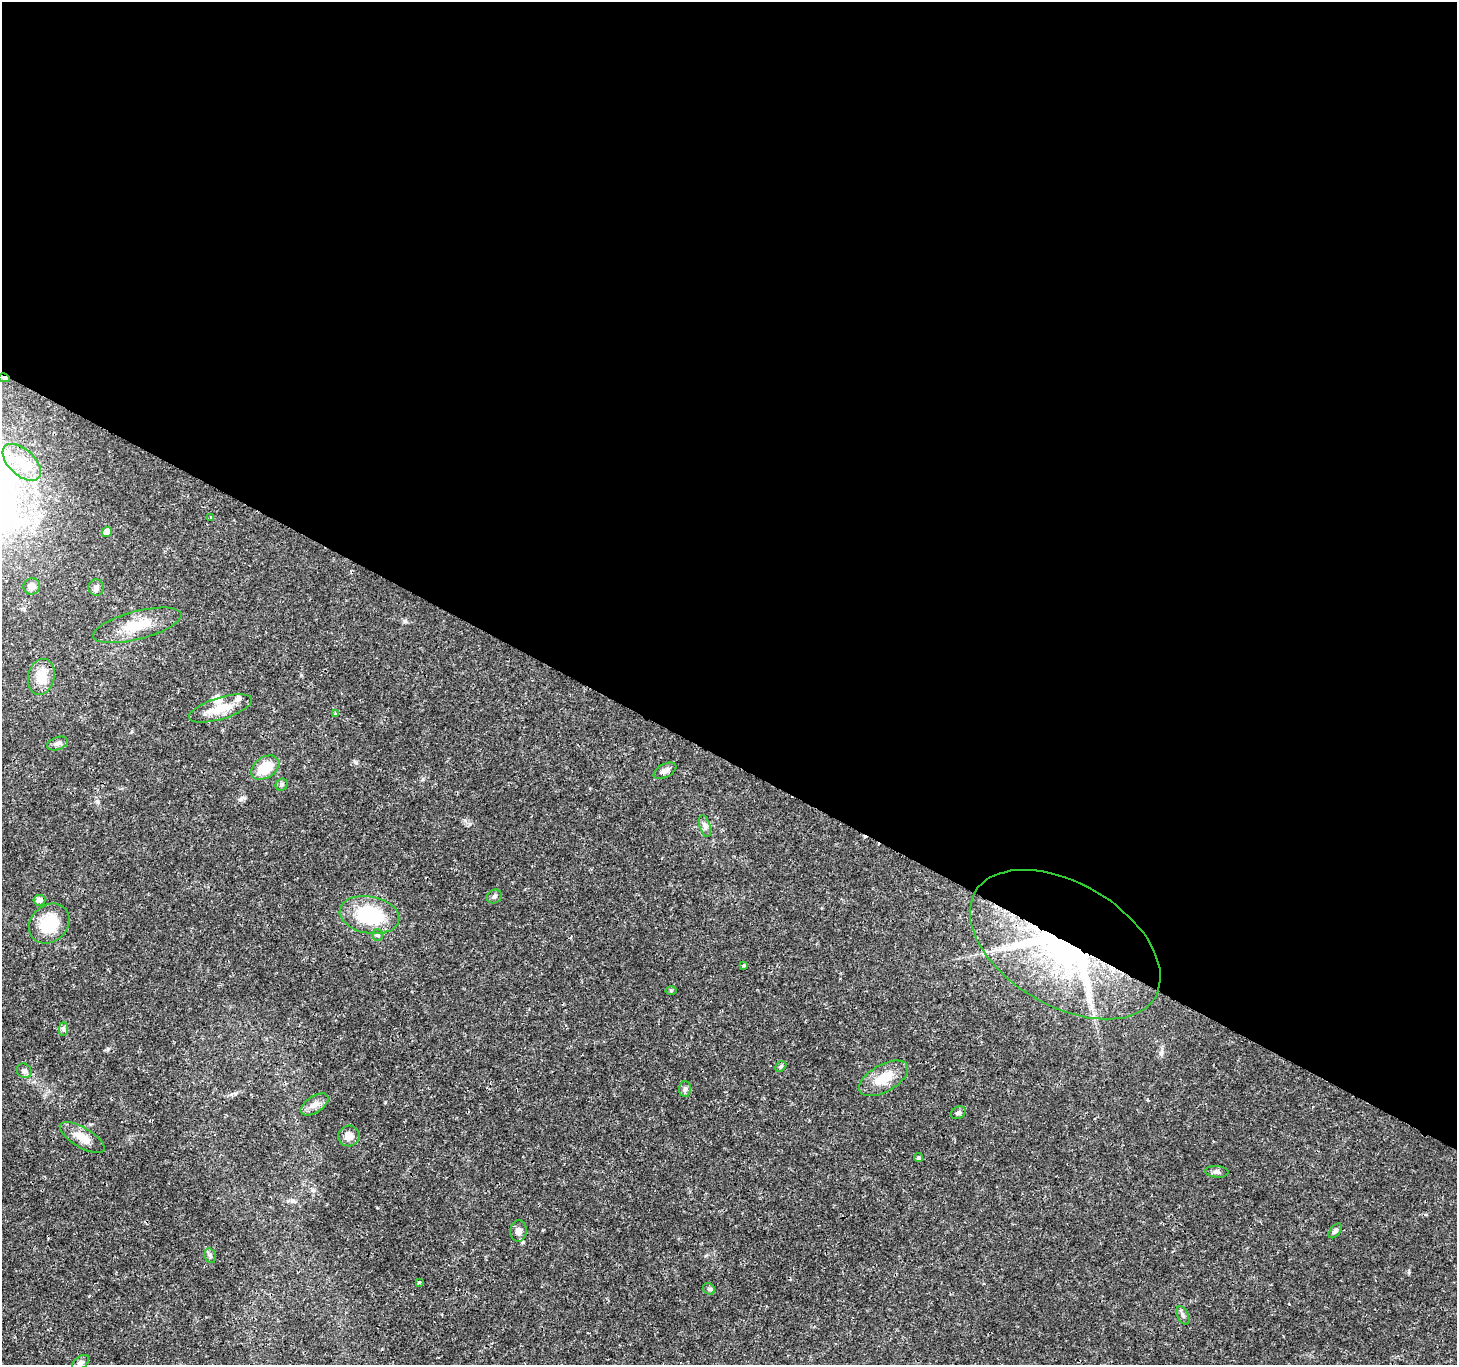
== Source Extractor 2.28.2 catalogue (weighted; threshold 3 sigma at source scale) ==
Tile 3 of 4 x 4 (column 3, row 1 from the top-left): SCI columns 2916-4370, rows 4289-5651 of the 5835 x 5916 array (HDU 1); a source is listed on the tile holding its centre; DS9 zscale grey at full resolution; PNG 1459 x 1367 px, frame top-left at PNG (2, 2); each listed source drawn as its Kron ellipse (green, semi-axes under 4 px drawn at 4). Shown black and unused: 56% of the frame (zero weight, under 3 of 4 exposures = <1% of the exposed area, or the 3 px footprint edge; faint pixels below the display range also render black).
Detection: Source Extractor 2.28.2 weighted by HDU 2 'WHT'; one run over the whole footprint, this tile lists its part. Background 0.0187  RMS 0.0017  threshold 0.00782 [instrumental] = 3 sigma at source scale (4.5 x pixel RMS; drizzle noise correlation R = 1.50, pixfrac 1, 0.0396/0.0396 arcsec/px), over >= 5 px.
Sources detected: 47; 2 inside a brighter object's white glare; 2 cosmic-ray / hot-pixel residue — neither listed nor drawn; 2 inside a brighter listed object's ellipse — not listed separately; the other 41 listed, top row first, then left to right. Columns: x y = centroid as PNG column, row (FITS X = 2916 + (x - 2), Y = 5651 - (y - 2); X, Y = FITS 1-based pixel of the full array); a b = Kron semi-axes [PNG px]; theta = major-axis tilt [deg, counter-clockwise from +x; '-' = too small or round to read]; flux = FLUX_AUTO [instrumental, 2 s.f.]
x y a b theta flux
4 378 5 3 - 0.77
22 462 23 13 -43 4.1
211 517 3 3 - 0.18
107 532 5 5 - 1.6
32 586 8 8 - 1
96 587 8 8 - 0.56
137 625 45 14 14 5.6
41 677 18 13 76 3.3
221 708 33 11 17 3.5
335 713 3 3 - 0.13
57 744 11 6 18 0.57
265 768 15 10 32 4.3
665 771 12 6 28 0.77
282 785 6 5 - 0.52
705 826 11 5 -72 0.63
494 896 8 6 29 0.46
39 900 6 5 - 0.83
369 915 30 18 -11 11
49 924 22 18 42 6.7
377 935 5 5 - 0.29
1065 945 104 61 -30 74
744 965 4 4 - 0.24
671 990 5 3 - 0.19
63 1029 7 4 89 0.36
781 1066 6 4 43 0.28
24 1071 8 7 - 0.55
884 1078 27 13 30 4.2
685 1089 8 6 88 0.44
315 1104 16 8 32 1.2
958 1113 8 5 26 0.47
349 1136 11 10 - 1.4
82 1137 25 10 -31 2.6
919 1158 4 4 - 0.37
1217 1172 11 6 -5 0.53
518 1231 11 8 87 0.99
1335 1231 8 5 49 0.45
210 1256 7 5 -70 0.39
419 1282 3 3 - 0.6
709 1289 6 5 - 0.31
1183 1315 10 5 -66 0.47
80 1363 10 6 38 0.6
Overlapping masked pixels (flux is a lower limit): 2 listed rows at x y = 4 378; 1065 945
Isophote crosses this tile's border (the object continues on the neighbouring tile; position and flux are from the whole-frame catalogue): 1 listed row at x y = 80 1363
Unlisted compact peaks at least as high as the median listed source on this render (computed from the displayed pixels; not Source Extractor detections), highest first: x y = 108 1049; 1409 1272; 356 763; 1161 1053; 405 621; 97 801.